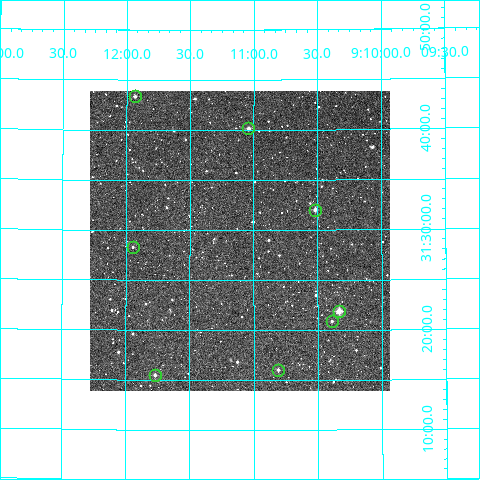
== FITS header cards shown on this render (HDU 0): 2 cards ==
NAXIS1  =                  300
NAXIS2  =                  300

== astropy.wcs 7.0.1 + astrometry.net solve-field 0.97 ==
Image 300 x 300 px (HDU 0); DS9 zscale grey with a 90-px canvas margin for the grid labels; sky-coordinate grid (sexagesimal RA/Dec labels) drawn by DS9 from the SOLVED WCS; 8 Tycho-2 reference stars matched to detected sources circled (green)
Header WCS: RA---TAN/DEC--TAN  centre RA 09:11:07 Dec +31:29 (137.78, +31.48 deg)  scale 6 arcsec/px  FOV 30.0' x 30.0'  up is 0 deg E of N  parity normal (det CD < 0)
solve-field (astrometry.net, Tycho-2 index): VERIFIED the header's WCS against the Tycho-2 star catalogue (verified at 2 index scales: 8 matches each, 0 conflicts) and refined it, rather than solving blind
Solved WCS: RA---TAN-SIP/DEC--TAN-SIP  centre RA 09:11:07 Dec +31:29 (137.78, +31.48 deg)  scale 6 arcsec/px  FOV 30.0' x 30.0'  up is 0 deg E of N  parity normal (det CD < 0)
The solver's refit moves the header's centre by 3.1 arcsec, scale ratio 1.001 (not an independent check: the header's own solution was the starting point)
Tycho-2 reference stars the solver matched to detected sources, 8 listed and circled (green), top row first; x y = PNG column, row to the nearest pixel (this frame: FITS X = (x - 90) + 1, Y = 300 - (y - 91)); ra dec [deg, ICRS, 3 dp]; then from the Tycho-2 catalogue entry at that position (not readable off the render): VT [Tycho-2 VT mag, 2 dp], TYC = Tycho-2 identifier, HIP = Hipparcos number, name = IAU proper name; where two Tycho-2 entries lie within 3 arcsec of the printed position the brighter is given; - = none
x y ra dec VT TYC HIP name
135 96 137.984 +31.722 11.86 2492-709-1 - -
248 128 137.760 +31.670 11.19 2492-597-1 - -
315 210 137.629 +31.534 11.22 2492-1245-1 - -
133 247 137.987 +31.472 12.49 2492-1657-1 - -
339 311 137.584 +31.365 10.05 2492-1097-1 - -
332 321 137.597 +31.348 12.73 2492-619-1 - -
278 370 137.702 +31.267 11.76 2492-1039-1 - -
155 375 137.942 +31.258 11.42 2492-1440-1 - -